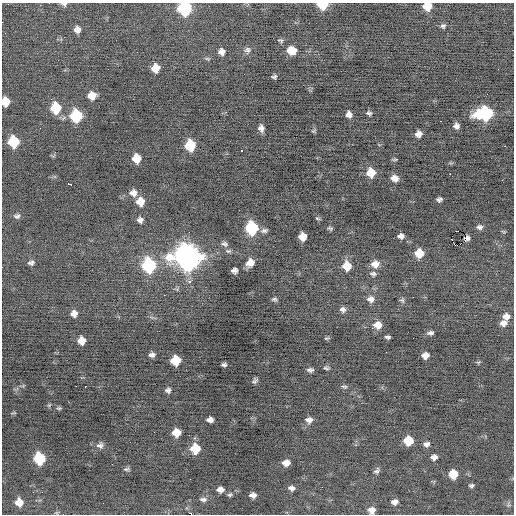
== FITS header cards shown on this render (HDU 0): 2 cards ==
NAXIS1  =                  512 / Axis length
NAXIS2  =                  512 / Axis length

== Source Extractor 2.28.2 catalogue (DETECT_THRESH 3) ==
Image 512 x 512 px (HDU 0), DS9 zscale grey, 1 PNG px = 1 image px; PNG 516 x 516 px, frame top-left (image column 1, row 512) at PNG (2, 3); no overlay
Background -0.0877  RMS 0.8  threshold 2.4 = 3 sigma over >= 5 px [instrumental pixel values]
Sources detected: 116; all 116 listed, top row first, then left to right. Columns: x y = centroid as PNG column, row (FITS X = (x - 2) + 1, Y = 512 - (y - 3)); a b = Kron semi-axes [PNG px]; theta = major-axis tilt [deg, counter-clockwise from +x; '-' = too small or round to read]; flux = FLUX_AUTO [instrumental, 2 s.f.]
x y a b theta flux
64 4 8 5 -13 140
322 5 7 5 -10 1700
427 6 7 6 - 1000
185 8 8 8 - 5900
443 26 6 6 - 120
77 30 8 8 - 290
281 41 7 5 -37 98
247 50 9 8 - 180
291 50 9 8 - 690
222 52 7 7 - 270
207 59 7 4 -19 87
155 68 8 7 - 730
274 77 5 4 - 100
92 96 8 7 - 570
5 102 7 7 - 890
56 108 9 8 - 1900
369 113 7 6 - 110
485 114 12 8 5 6600
349 115 6 5 - 260
76 116 9 8 - 3600
441 121 2 2 - 330
456 126 6 5 - 200
261 128 7 5 -75 250
313 131 6 5 - 77
418 134 6 6 - 310
14 142 8 8 - 2300
190 145 8 7 - 2100
241 151 3 2 - 270
136 158 7 7 - 870
395 159 7 3 1 66
371 172 8 8 - 910
450 174 2 2 - 150
395 178 8 6 -22 350
70 184 6 3 -30 240
133 193 9 9 - 320
439 199 5 4 - 140
140 201 8 8 - 670
17 216 8 6 1 150
317 218 7 4 -8 74
140 220 6 6 - 210
479 227 7 5 -14 160
252 228 9 8 - 4500
330 228 6 5 - 92
264 231 8 5 10 150
457 231 2 2 - 25
302 236 6 6 - 670
401 236 6 5 - 220
467 238 6 4 44 170
451 239 2 2 - 590
225 244 10 6 -24 160
228 251 7 5 13 98
419 253 7 7 - 910
187 257 12 11 - 54000
31 263 7 5 7 140
250 263 8 7 - 530
375 264 10 8 8 430
149 265 9 8 - 6100
347 266 8 8 - 960
234 270 6 5 - 170
373 274 9 6 -8 150
189 281 5 5 - 160
164 295 2 2 - 160
274 299 7 5 1 110
370 299 9 8 - 300
402 300 7 6 - 120
342 309 8 7 - 190
74 313 7 6 - 290
506 316 8 8 - 360
503 323 8 7 - 330
378 325 9 7 8 540
372 328 2 2 - 48
430 333 7 5 9 150
388 337 5 3 - 110
326 338 7 3 20 69
81 341 7 6 - 550
386 352 2 2 - 40
152 355 6 5 - 190
425 355 6 5 - 380
176 360 7 7 - 1300
478 362 6 4 -16 67
224 365 5 3 - 110
326 368 7 4 -9 96
310 370 7 4 -3 140
255 381 6 4 58 120
85 386 3 2 - 440
344 387 8 4 -5 100
168 390 6 6 - 150
59 408 7 4 0 82
14 413 7 3 5 55
210 420 6 5 - 260
309 420 9 7 -8 270
154 432 2 2 - 33
176 432 7 6 - 720
408 441 7 7 - 1300
427 444 7 6 - 200
100 445 10 7 -2 200
195 449 8 7 - 1400
434 457 7 6 - 240
39 458 8 7 - 2900
286 463 7 5 5 370
126 469 8 4 1 100
377 471 9 6 48 150
453 474 7 7 - 1200
190 479 2 2 - 140
471 485 6 4 12 100
291 488 7 5 -9 190
220 490 7 5 -3 270
230 495 6 4 34 87
253 495 6 5 - 230
203 499 9 6 -6 170
19 502 7 6 - 570
395 502 7 5 10 270
103 503 2 2 - 24
509 505 7 6 - 120
372 510 7 7 - 360
191 514 2 2 - 540
At the frame edge (FLAGS 8, measured only in part): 7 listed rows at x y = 64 4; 322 5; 427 6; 185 8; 5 102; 372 510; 191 514